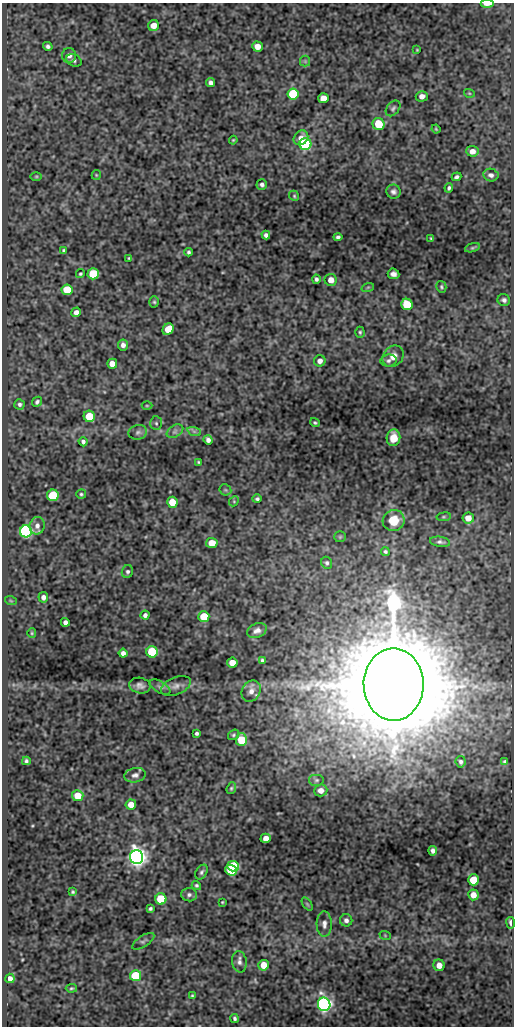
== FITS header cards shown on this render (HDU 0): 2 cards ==
NAXIS1  =                  512
NAXIS2  =                 1024

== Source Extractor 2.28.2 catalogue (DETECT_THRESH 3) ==
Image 512 x 1024 px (HDU 0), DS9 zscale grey, 1 PNG px = 1 image px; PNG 516 x 1028 px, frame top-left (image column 1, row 1024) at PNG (2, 3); each listed source drawn as its Kron ellipse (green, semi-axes under 4 px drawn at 4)
Background 170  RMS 0.67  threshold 2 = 3 sigma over >= 5 px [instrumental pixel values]
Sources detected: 141; all 141 listed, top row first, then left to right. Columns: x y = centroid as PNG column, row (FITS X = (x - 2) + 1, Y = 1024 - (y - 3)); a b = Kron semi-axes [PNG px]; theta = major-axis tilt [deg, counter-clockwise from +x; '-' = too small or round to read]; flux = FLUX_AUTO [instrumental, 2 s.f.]
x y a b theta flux
487 4 6 2 0 450
153 25 5 5 - 420
48 46 5 4 - 110
257 46 5 5 - 400
417 50 3 3 - 40
69 55 7 7 - 240
74 60 8 6 -25 110
305 61 5 5 - 70
211 83 4 4 - 160
469 93 5 3 - 43
293 94 5 5 - 3000
422 96 6 5 - 240
323 98 5 5 - 500
393 108 9 6 50 110
378 124 6 6 - 1200
436 129 4 3 - 44
301 138 8 6 43 330
233 140 4 3 - 46
305 144 6 6 - 6000
472 151 6 5 - 350
96 175 5 4 - 50
491 175 8 6 -11 170
36 176 6 4 0 49
457 177 5 3 - 91
262 184 5 5 - 130
449 188 5 4 - 87
393 192 7 7 - 150
294 196 5 4 - 61
266 235 4 4 - 140
338 237 4 3 - 86
431 238 3 2 - 46
472 248 8 3 19 66
64 250 4 4 - 72
189 252 4 3 - 84
129 258 3 3 - 44
80 274 4 4 - 65
93 274 5 5 - 2100
393 274 6 5 - 170
316 279 4 3 - 100
331 280 6 6 - 360
368 287 6 4 19 56
441 287 6 5 - 67
67 290 5 5 - 1800
504 300 6 6 - 130
154 302 6 5 - 66
407 304 6 5 - 1900
76 312 5 4 - 220
168 329 6 5 - 790
360 332 5 4 - 66
123 345 5 5 - 190
393 356 12 9 47 350
320 361 6 5 - 230
388 361 8 6 7 120
112 364 5 5 - 450
37 402 5 4 - 94
19 404 5 5 - 100
147 406 5 3 - 42
89 416 6 5 - 1500
156 423 7 5 -86 90
315 423 5 3 - 59
175 431 9 5 30 140
194 431 7 4 -19 94
138 432 9 7 11 150
393 438 8 7 - 500
208 440 5 4 - 160
83 442 5 4 - 110
199 462 4 3 - 50
225 490 6 5 - 68
81 494 5 5 - 68
53 495 6 5 - 2000
257 499 4 4 - 82
234 501 6 4 48 59
172 502 5 5 - 860
444 517 7 3 8 58
468 518 6 5 - 370
394 520 11 10 - 1000
37 526 9 7 74 220
26 531 6 6 - 9900
340 537 6 5 - 59
440 542 10 5 -9 130
212 543 5 5 - 650
385 551 5 4 - 76
327 563 6 5 - 95
127 572 6 5 - 94
43 597 5 5 - 190
11 601 6 3 -19 50
145 615 4 4 - 140
204 616 5 5 - 1600
65 622 4 4 - 180
257 631 10 7 23 220
32 633 5 4 - 51
152 652 5 5 - 2900
123 653 4 4 - 190
262 660 4 3 - 72
232 663 5 5 - 550
394 684 36 30 -90 710000
140 686 11 7 -12 230
176 686 15 8 23 290
160 687 11 5 -30 150
251 691 11 9 59 300
197 733 4 3 - 87
233 735 6 5 - 67
241 740 6 5 - 1300
26 761 4 4 - 88
461 762 6 5 - 100
505 762 4 3 - 79
135 775 10 7 11 180
316 780 8 6 0 130
231 788 6 4 69 69
321 790 7 6 - 350
78 796 6 5 - 810
131 805 5 5 - 480
266 838 5 4 - 330
433 851 5 4 - 140
136 857 7 6 - 30000
233 866 6 5 - 2300
231 870 6 5 - 2500
201 872 8 5 59 110
473 880 5 5 - 1300
196 885 5 4 - 74
73 892 3 3 - 65
189 895 8 7 - 130
473 895 5 5 - 400
161 899 5 5 - 2100
222 902 3 2 - 38
307 904 7 4 -53 59
150 908 4 3 - 82
346 920 6 6 - 160
511 923 5 3 - 190
324 924 13 7 -88 220
385 935 6 3 -20 47
143 941 13 5 33 120
239 962 10 7 -81 200
264 965 5 5 - 760
439 965 6 5 - 370
136 976 5 5 - 2300
10 978 5 4 - 240
71 988 6 4 4 63
192 996 3 2 - 47
324 1004 7 6 - 17000
235 1018 4 3 - 85
At the frame edge (FLAGS 8, measured only in part): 1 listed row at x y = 487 4